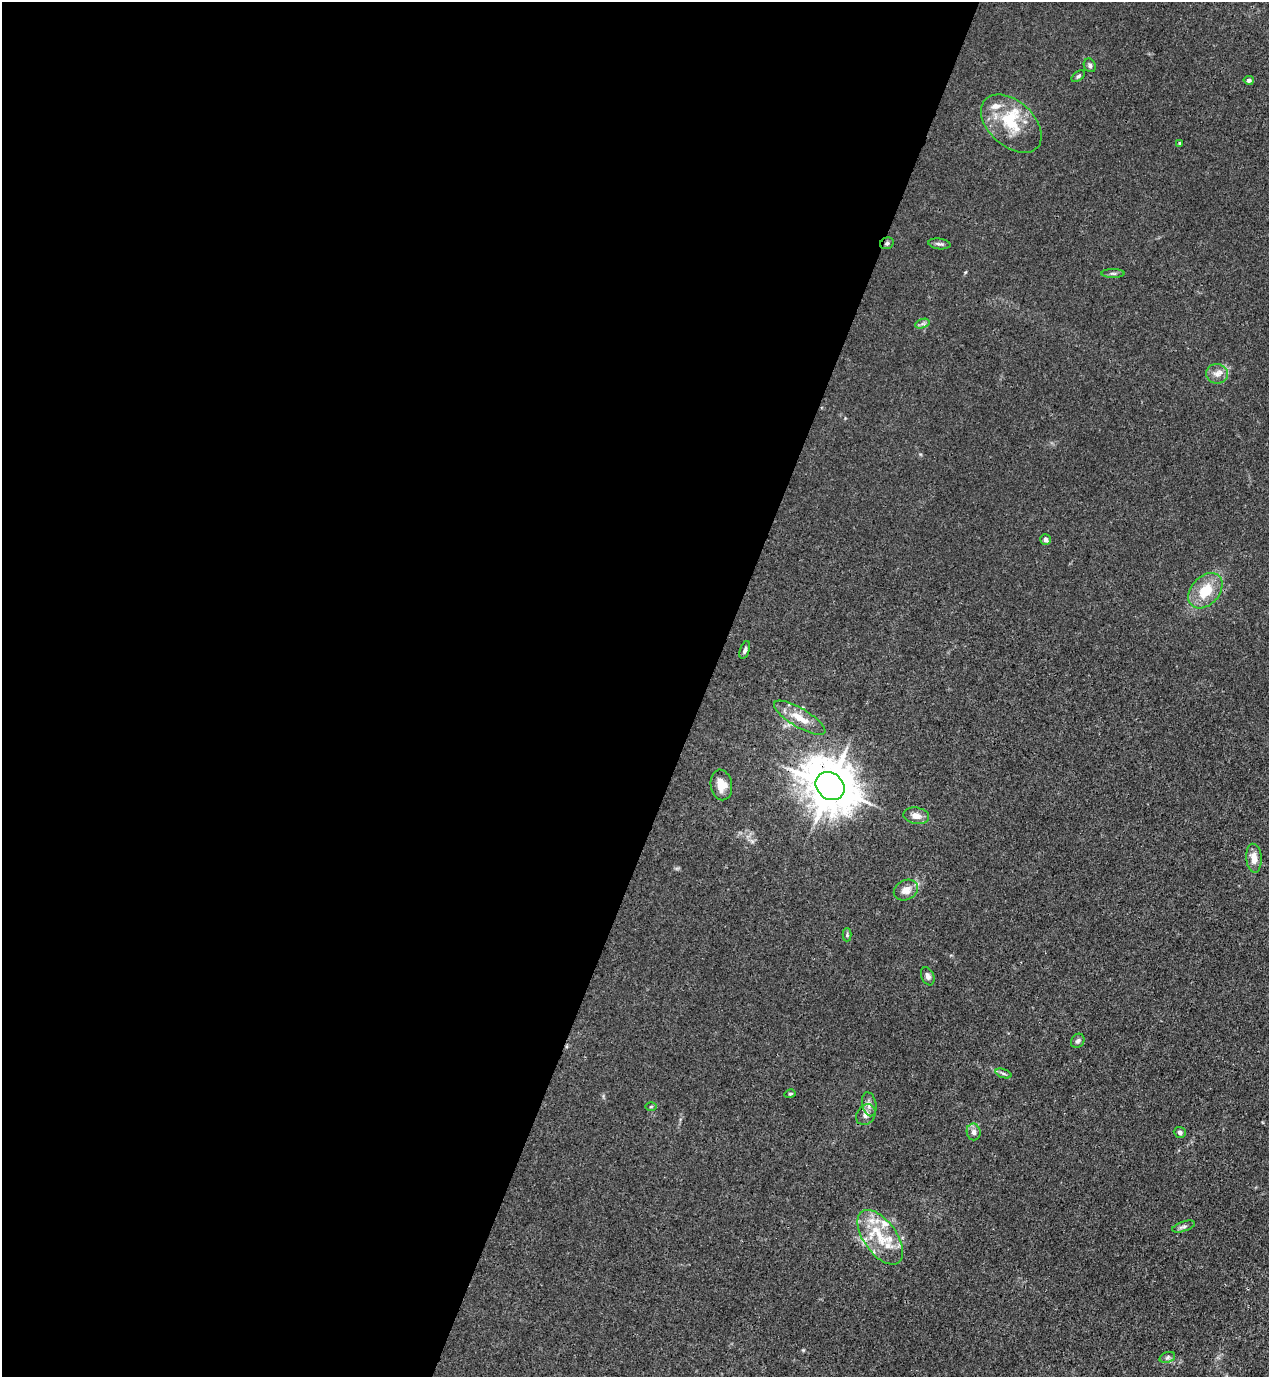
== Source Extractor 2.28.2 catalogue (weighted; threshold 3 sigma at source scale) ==
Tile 5 of 4 x 4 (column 1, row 2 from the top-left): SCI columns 223-1489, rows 2794-4168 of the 5645 x 5584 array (HDU 1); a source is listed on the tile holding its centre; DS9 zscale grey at full resolution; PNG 1271 x 1379 px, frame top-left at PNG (2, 2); each listed source drawn as its Kron ellipse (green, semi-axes under 4 px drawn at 4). Shown black and unused: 56% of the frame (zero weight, under 3 of 4 exposures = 7% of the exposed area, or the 3 px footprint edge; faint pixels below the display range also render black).
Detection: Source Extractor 2.28.2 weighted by HDU 2 'WHT'; one run over the whole footprint, this tile lists its part. Background 0.0179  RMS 0.0025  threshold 0.0113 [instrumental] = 3 sigma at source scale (4.5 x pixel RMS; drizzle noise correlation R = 1.50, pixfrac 1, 0.05/0.05 arcsec/px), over >= 5 px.
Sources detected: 37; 1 inside a brighter object's white glare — neither listed nor drawn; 4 inside a brighter listed object's ellipse — not listed separately; the other 32 listed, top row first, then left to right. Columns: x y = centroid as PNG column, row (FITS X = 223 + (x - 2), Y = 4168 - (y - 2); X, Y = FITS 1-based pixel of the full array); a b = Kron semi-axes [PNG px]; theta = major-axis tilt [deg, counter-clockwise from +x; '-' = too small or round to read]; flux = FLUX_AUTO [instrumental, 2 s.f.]
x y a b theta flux
1090 65 7 5 -64 0.64
1078 76 8 4 37 0.48
1249 80 5 4 - 0.65
1011 124 35 22 -42 11
1180 143 3 3 - 0.33
887 243 7 5 24 0.59
939 244 11 5 -7 0.69
1113 273 11 4 -1 0.62
922 324 7 4 18 0.56
1217 374 11 10 - 1.7
1045 539 5 5 - 0.9
1205 591 20 14 48 6.8
745 650 9 5 71 0.69
800 718 29 9 -31 4.5
721 785 15 10 -81 3
830 786 15 13 -40 1100
916 816 13 8 -10 2.3
1254 858 14 7 -86 2.5
906 890 12 10 25 2.4
847 935 7 4 90 0.39
928 976 9 6 -67 0.93
1078 1041 7 6 - 0.68
1003 1073 8 3 -19 0.51
790 1094 6 4 15 0.33
869 1104 12 7 -78 1.2
651 1106 6 4 2 0.27
866 1115 11 9 51 1.5
974 1132 8 7 - 1.1
1180 1132 6 5 - 0.71
1184 1227 12 5 18 0.75
880 1237 31 16 -55 9.5
1167 1357 8 5 21 0.63
Overlapping masked pixels (flux is a lower limit): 2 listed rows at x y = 887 243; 830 786